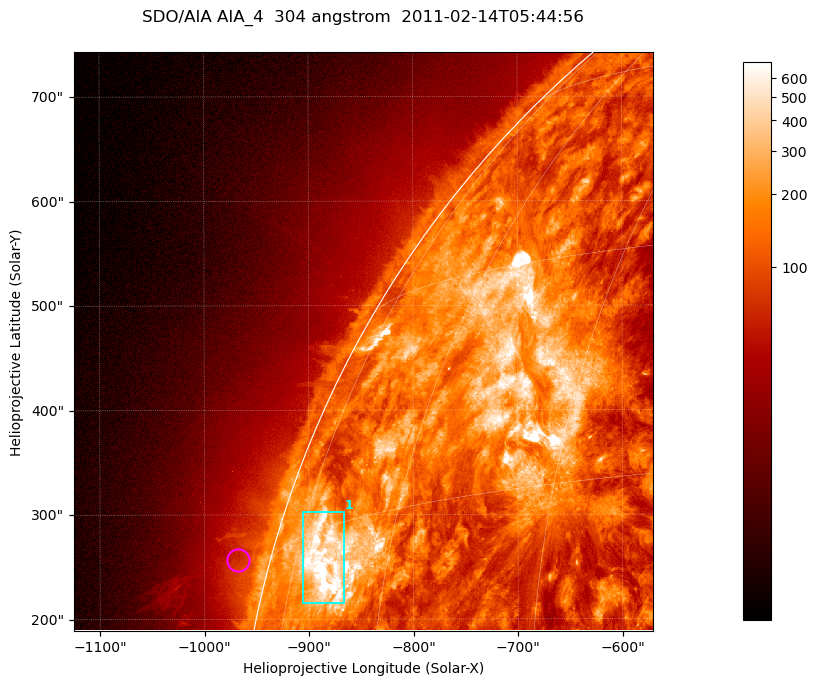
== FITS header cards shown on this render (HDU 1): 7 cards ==
TELESCOP= 'SDO/AIA '           / For AIA: SDO/AIA
INSTRUME= 'AIA_4   '           / For AIA: AIA_ATA1, AIA_ATA2, AIA_ATA3 or AIA_AT
WAVELNTH=                  304 / [angstrom] Wavelength
WAVEUNIT= 'angstrom'           / Wavelength unit: angstrom
DATE-OBS= '2011-02-14T05:44:56.125' / [ISO] Date when observation started; ISO 8
CTYPE1  = 'HPLN-TAN'           / CTYPE1; Typically HPLN
CTYPE2  = 'HPLT-TAN'           / CTYPE2; Typically HPLT

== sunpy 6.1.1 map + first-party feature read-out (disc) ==
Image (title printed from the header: SDO/AIA AIA_4  304 angstrom  2011-02-14T05:44:56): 923 x 923 px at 0.6 arcsec/px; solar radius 972 arcsec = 1619 px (partial field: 4.9% of the solar disc is inside the frame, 47% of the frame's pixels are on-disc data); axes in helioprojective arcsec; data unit not stated in the header (colour bar unlabelled)
Orientation: roll -0.132 deg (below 1 deg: not rotated)
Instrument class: DISC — disc imager (sunpy class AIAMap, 304 A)
Bright regions (active regions / flare kernels): reference = the on-disc median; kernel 7 px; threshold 5 sigma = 376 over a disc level ~131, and >= 1.15x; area >= 851 px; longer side >= 11 px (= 6.6 arcsec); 1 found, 1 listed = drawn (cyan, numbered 1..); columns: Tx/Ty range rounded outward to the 2 arcsec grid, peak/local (2 s.f.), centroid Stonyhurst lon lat
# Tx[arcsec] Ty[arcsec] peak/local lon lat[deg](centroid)
1 -906..-866 214..304 8.5 -69 +13
Off-limb structures (1.02-1.3 R_sun): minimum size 400 px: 2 found; the strongest spans PA ~75..80 deg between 1.02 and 1.06 R_sun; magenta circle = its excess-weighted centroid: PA ~75 deg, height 1.03 R_sun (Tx ~-968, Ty ~256 arcsec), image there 1.5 x the reference